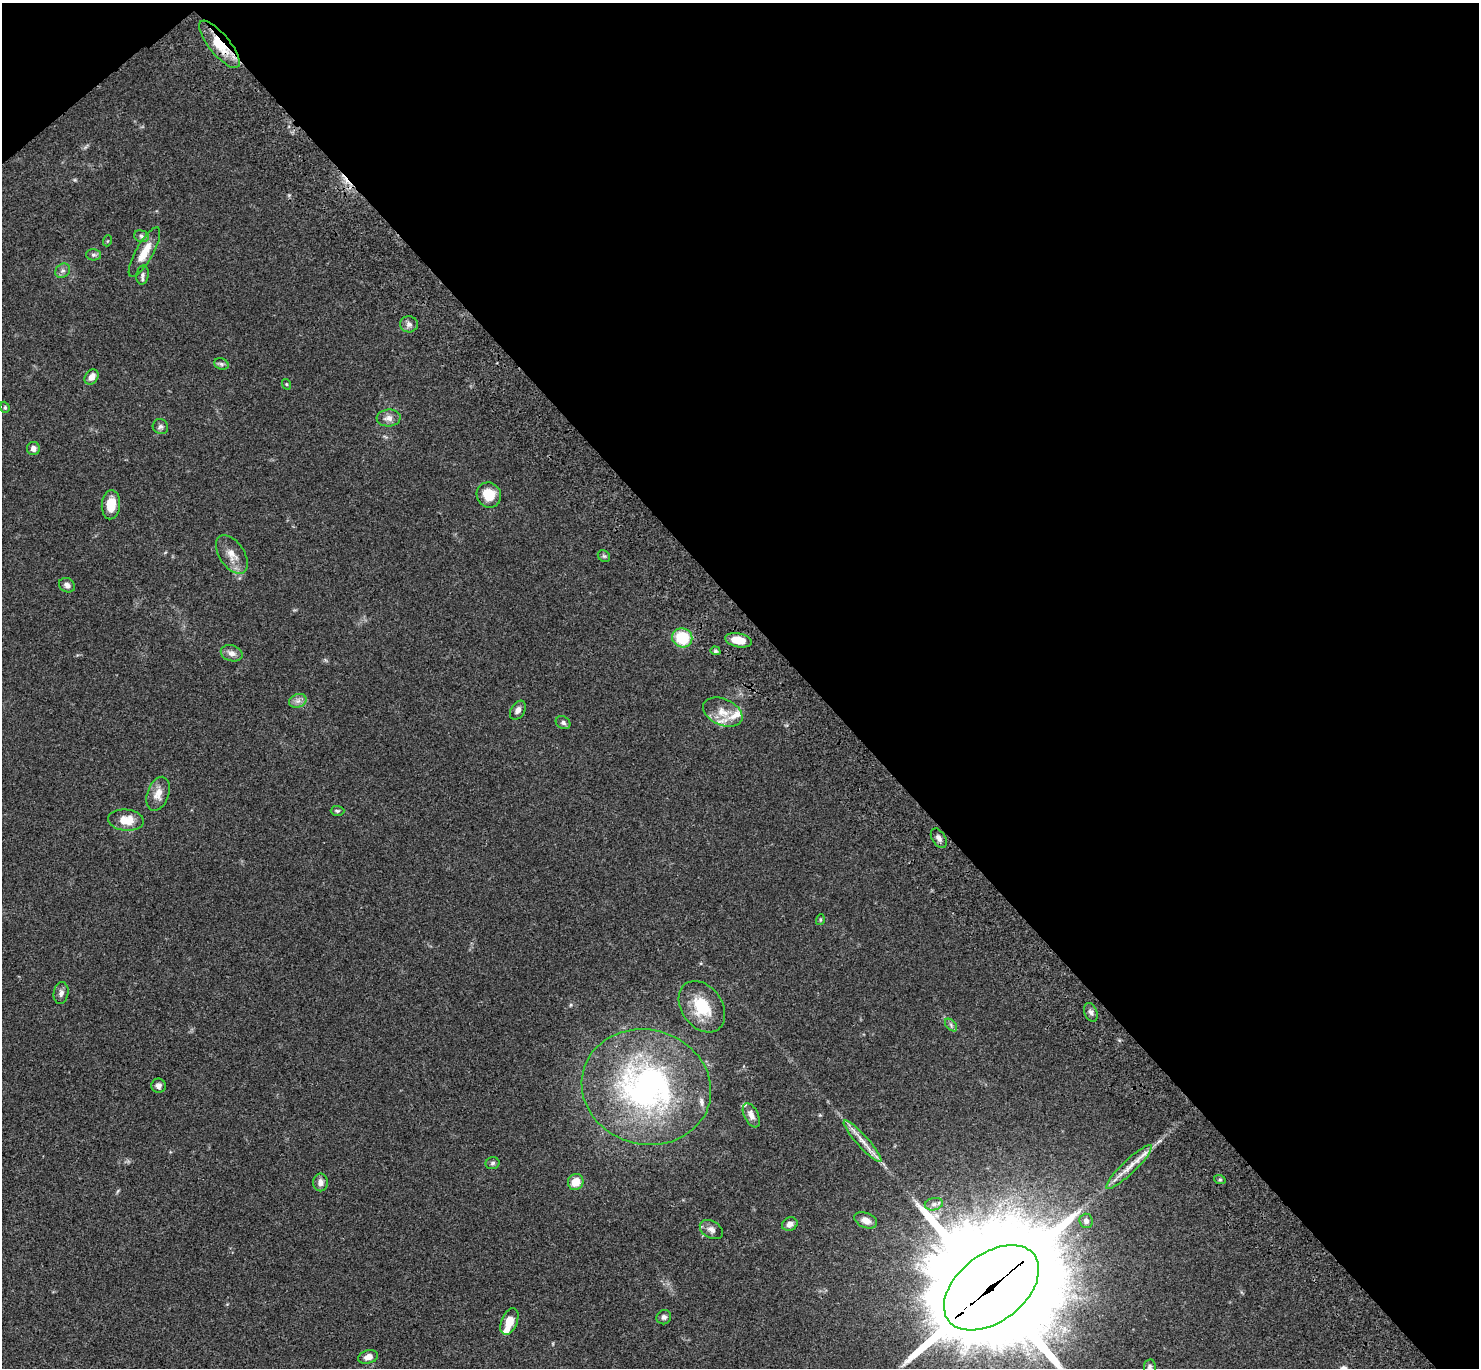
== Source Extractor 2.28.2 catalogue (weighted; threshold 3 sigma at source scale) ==
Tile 3 of 4 x 4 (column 3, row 1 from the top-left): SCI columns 3057-4533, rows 4482-5847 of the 6109 x 6091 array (HDU 1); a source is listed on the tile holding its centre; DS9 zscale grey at full resolution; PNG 1481 x 1370 px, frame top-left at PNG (2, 3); each listed source drawn as its Kron ellipse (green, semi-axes under 4 px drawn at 4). Shown black and unused: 46% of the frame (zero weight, under 3 of 4 exposures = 6% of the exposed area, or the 3 px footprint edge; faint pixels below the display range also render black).
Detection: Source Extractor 2.28.2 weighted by HDU 2 'WHT'; one run over the whole footprint, this tile lists its part. Background 0.0461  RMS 0.0052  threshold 0.0232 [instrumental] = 3 sigma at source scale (4.5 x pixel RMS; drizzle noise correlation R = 1.50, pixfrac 1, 0.05/0.05 arcsec/px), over >= 5 px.
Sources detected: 62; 1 cosmic-ray / hot-pixel residue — neither listed nor drawn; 5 inside a brighter listed object's ellipse — not listed separately; the other 56 listed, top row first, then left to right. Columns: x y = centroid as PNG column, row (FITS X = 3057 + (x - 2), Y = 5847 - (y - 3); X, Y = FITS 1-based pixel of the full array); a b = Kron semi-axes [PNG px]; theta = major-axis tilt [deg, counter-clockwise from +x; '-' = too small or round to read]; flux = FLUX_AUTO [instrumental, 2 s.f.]
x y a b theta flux
219 44 29 10 -51 15
141 236 7 5 -17 1.2
107 241 5 3 - 0.43
144 252 28 8 61 8.4
93 255 7 5 0 1.2
63 271 8 6 42 1.5
142 275 9 6 80 1.4
409 324 9 8 - 2
221 364 7 5 -21 1.1
92 377 8 6 52 3.4
286 384 5 3 - 0.47
5 407 6 4 -70 0.7
389 418 12 8 4 3.3
160 427 8 7 - 1.4
33 448 6 6 - 2.3
489 495 13 12 - 9.9
111 505 14 9 85 7.9
232 555 22 12 -56 6.2
604 556 7 5 -42 0.83
67 585 8 7 - 2.1
682 638 10 9 - 17
739 640 13 7 -11 7.5
715 651 5 4 - 0.76
232 653 11 8 -17 2.8
298 701 9 6 20 2
518 710 10 7 58 2.3
723 712 21 13 -24 7.9
563 723 7 6 - 1.2
158 794 17 10 71 5.2
337 811 7 5 -1 0.82
126 820 18 10 -6 8.3
939 838 11 6 -59 2.1
820 920 5 3 - 0.49
61 993 11 7 79 2
702 1007 28 20 -54 18
1091 1012 10 6 -68 1.7
951 1025 7 4 -47 1.1
159 1086 7 7 - 1.9
646 1087 65 57 -14 130
751 1115 13 7 -63 3
863 1141 27 6 -48 5.2
492 1163 7 6 - 1.1
1129 1167 31 6 44 6.2
1220 1180 6 4 -18 0.68
320 1182 9 7 90 2.6
576 1182 8 7 - 7
934 1204 9 6 11 1.9
866 1220 12 7 -23 3.9
1086 1221 7 6 - 2.1
790 1224 8 6 23 2.4
711 1230 12 8 -30 2.6
991 1288 54 34 38 21000
664 1317 7 7 - 1.5
509 1321 14 8 68 6.8
368 1357 10 6 16 2.9
1150 1367 7 6 - 1.1
Overlapping masked pixels (flux is a lower limit): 2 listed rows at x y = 219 44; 991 1288
Isophote crosses this tile's border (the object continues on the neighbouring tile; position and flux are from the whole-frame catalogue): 2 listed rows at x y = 991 1288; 1150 1367